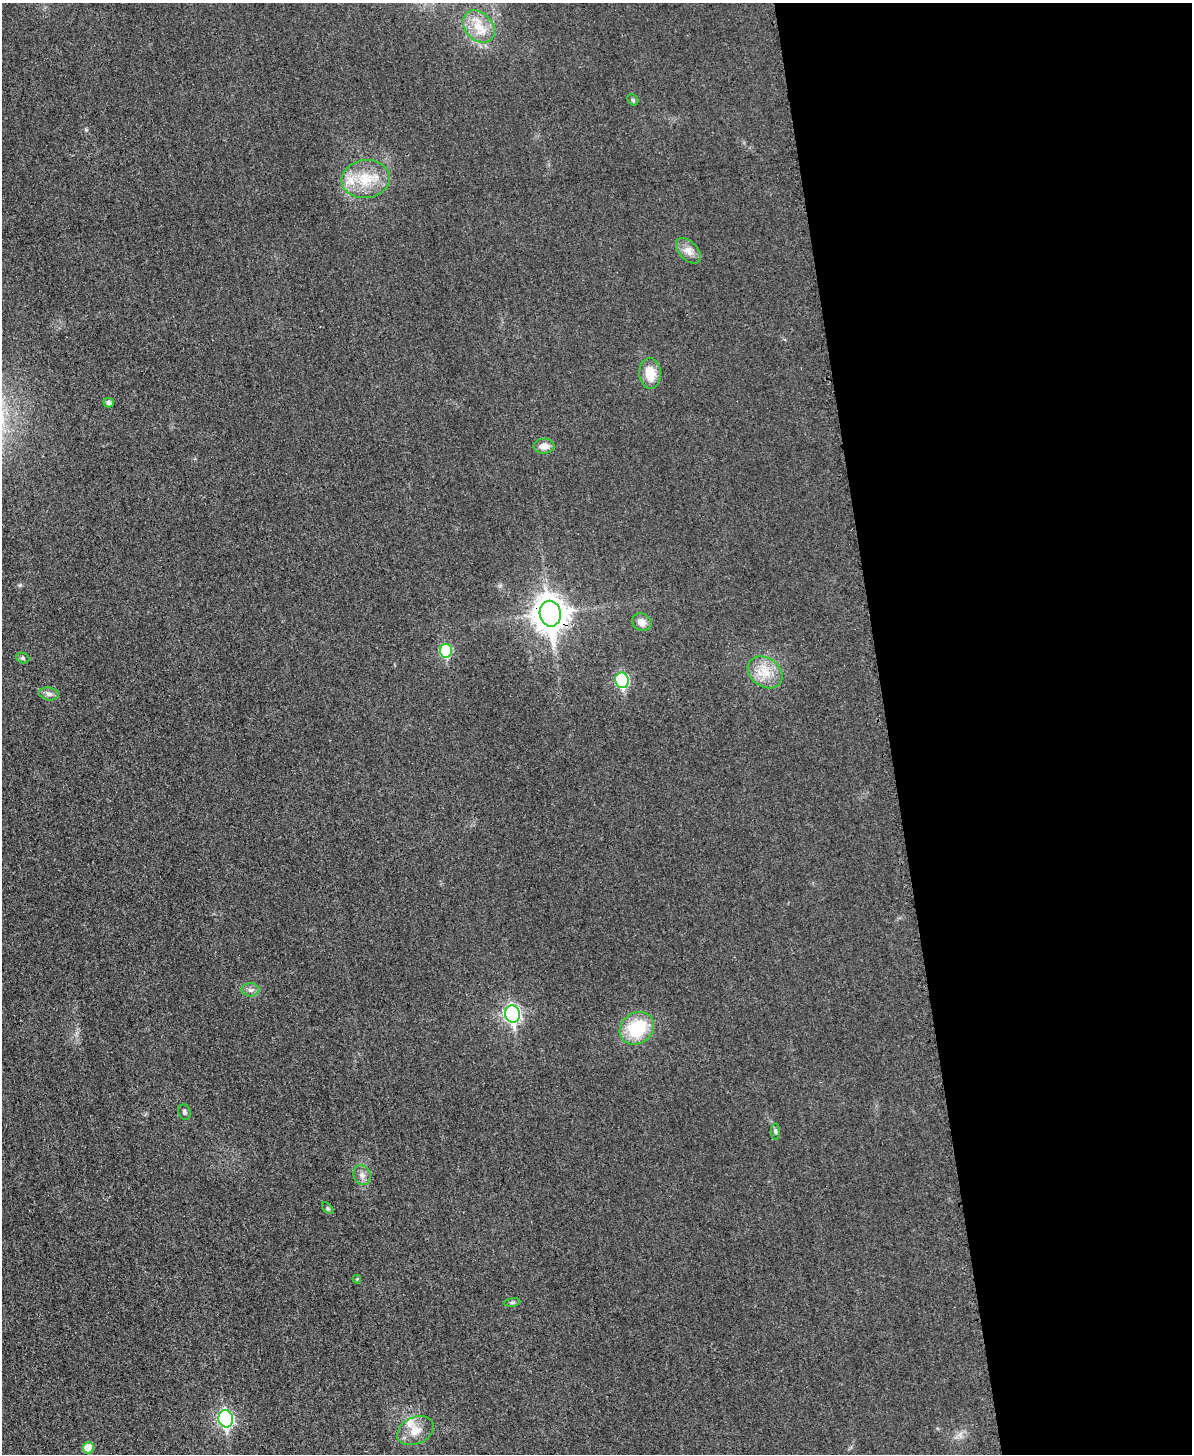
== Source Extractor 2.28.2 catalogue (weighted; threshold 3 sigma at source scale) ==
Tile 8 of 4 x 3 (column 4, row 2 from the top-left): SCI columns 3583-4772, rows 1705-3156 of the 4773 x 4748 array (HDU 1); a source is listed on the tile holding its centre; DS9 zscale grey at full resolution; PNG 1194 x 1456 px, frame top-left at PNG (2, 3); each listed source drawn as its Kron ellipse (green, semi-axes under 4 px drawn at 4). Shown black and unused: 26% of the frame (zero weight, under 3 of 4 exposures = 1% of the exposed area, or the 3 px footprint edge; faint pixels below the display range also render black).
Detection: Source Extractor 2.28.2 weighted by HDU 2 'WHT'; one run over the whole footprint, this tile lists its part. Background 0.0307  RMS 0.0059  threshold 0.0266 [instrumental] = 3 sigma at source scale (4.5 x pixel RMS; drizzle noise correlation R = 1.50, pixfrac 1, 0.05/0.05 arcsec/px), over >= 5 px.
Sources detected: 28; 2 inside a brighter listed object's ellipse — not listed separately; the other 26 listed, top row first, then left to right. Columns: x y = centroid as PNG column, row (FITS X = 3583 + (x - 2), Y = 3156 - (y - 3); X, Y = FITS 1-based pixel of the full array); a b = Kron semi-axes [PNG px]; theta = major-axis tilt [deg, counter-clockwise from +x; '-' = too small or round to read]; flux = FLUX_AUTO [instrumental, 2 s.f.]
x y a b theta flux
479 27 18 13 -47 11
633 100 6 4 -47 0.95
366 179 24 19 7 20
688 251 15 9 -47 4.9
650 374 15 10 -86 11
109 403 5 5 - 1.8
544 446 10 7 3 4.6
550 614 13 10 -80 960
642 622 10 8 -24 4.1
446 651 7 6 - 37
23 658 7 5 -21 1.2
765 672 19 14 -36 12
622 680 8 6 -78 61
49 694 10 6 -10 2.3
251 990 9 6 -1 2
513 1014 9 7 -83 140
637 1028 18 15 35 30
184 1112 7 6 - 1.5
775 1132 8 4 -89 1
362 1175 10 8 -63 3.2
328 1208 7 4 -44 0.89
357 1279 4 4 - 0.53
512 1302 8 4 8 1.1
226 1419 8 7 - 120
415 1431 19 13 24 9.1
88 1448 5 5 - 13
Overlapping masked pixels (flux is a lower limit): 1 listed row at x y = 550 614